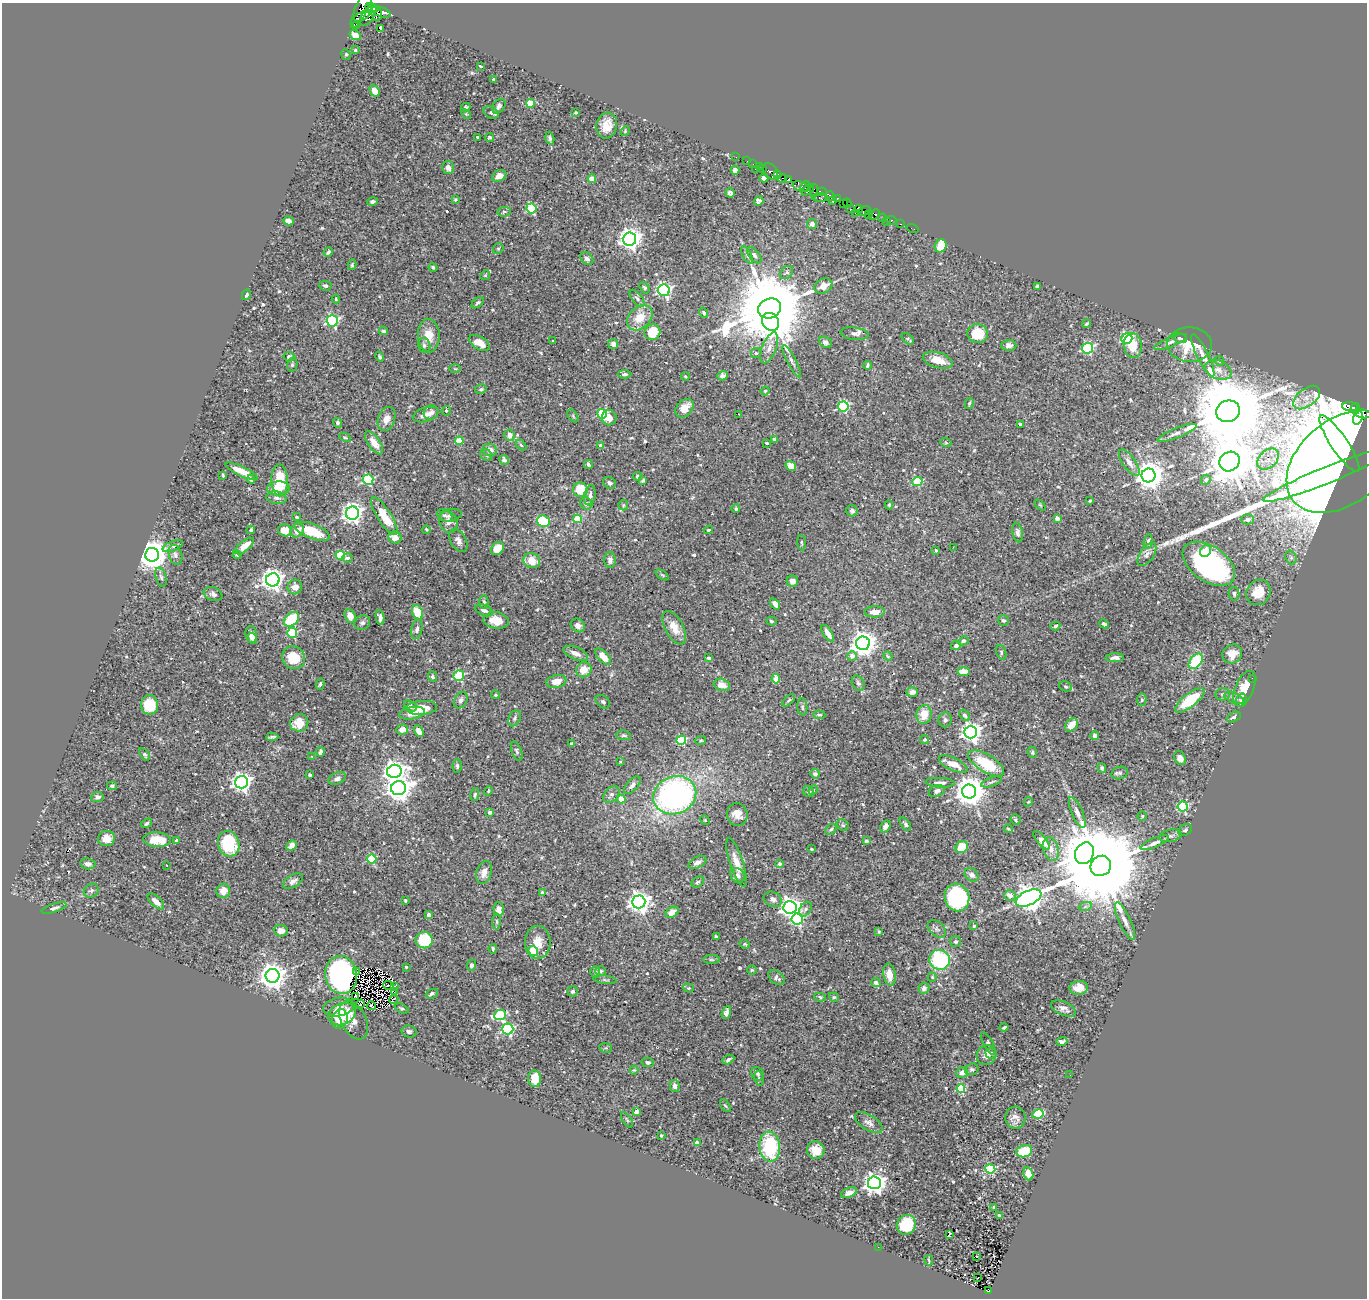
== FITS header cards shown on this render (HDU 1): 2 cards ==
NAXIS1  =                 1365
NAXIS2  =                 1296

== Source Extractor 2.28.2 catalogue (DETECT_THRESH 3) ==
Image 1365 x 1296 px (HDU 1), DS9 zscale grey, 1 PNG px = 1 image px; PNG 1369 x 1300 px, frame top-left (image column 1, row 1296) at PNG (2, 3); each listed source drawn as its Kron ellipse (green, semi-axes under 4 px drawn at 4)
Background 0.299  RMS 0.01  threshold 0.0302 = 3 sigma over >= 5 px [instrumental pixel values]
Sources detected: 609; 6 with non-positive FLUX_AUTO (blend fragments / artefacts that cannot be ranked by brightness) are neither listed nor drawn; of the other 603, the 500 brightest by FLUX_AUTO listed and drawn (103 fainter detections omitted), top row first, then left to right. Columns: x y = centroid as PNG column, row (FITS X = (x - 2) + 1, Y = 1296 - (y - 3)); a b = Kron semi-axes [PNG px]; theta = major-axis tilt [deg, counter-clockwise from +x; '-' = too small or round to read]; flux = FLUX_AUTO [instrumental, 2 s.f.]
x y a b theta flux
362 7 23 6 64 1600
372 8 7 3 -10 430
381 12 10 5 -19 920
376 13 7 5 -76 970
368 15 12 6 56 950
362 16 8 4 26 730
356 25 2 2 - 3700
380 29 4 3 - 2.4
355 35 6 4 -32 5.8
355 50 4 3 - 0.92
346 54 5 4 - 0.91
480 66 3 3 - 1.3
493 79 3 2 - 0.78
375 91 6 4 -64 4.9
530 103 4 4 - 25
499 106 8 5 52 2.3
466 107 4 4 - 0.83
576 112 3 3 - 0.93
491 113 8 5 -31 1.8
466 114 6 4 -45 0.8
607 125 13 10 79 9.9
625 131 5 4 - 0.74
477 137 3 3 - 0.82
489 138 4 4 - 0.94
550 138 6 4 -73 1.6
736 157 2 2 - 2.1
747 161 2 2 - 2.4
753 164 2 2 - 4.1
759 166 3 2 - 1.9
448 168 6 5 - 3.4
763 168 3 2 - 11
755 169 2 2 - 22
735 170 4 4 - 1.5
771 171 9 6 -51 30
777 174 3 3 - 200
499 176 7 5 27 4.4
764 178 4 4 - 1.4
782 178 4 3 - 180
592 179 4 4 - 13
788 179 4 3 - 89
801 186 8 5 -19 100
805 186 6 3 71 85
808 190 7 4 37 280
814 191 6 2 -89 100
822 192 5 3 - 78
730 193 5 4 - 1.3
830 196 5 3 - 35
820 197 8 4 1 130
837 198 3 3 - 10
455 199 4 3 - 0.81
372 201 5 4 - 1.9
759 201 5 4 - 1.5
832 201 3 3 - 140
843 203 3 3 - 74
847 203 4 3 - 330
531 208 5 5 - 58
850 209 4 3 - 30
859 209 4 3 - 34
864 211 7 3 29 20
504 212 7 4 8 1.2
855 213 2 2 - 1.2
868 214 4 3 - 3.9
874 215 6 4 41 210
882 218 4 3 - 17
288 221 5 4 - 4
886 221 2 2 - 3.5
892 221 5 3 - 14
812 224 5 5 - 3.1
901 224 3 2 - 9.6
912 228 6 2 -19 4.8
630 239 6 6 - 540
941 246 7 5 62 13
498 249 6 4 51 0.94
328 252 5 3 - 1.2
747 255 10 4 -65 1.2
754 255 10 5 -51 1.7
587 259 7 5 -42 2.7
352 265 5 4 - 1
433 267 4 4 - 1.4
787 272 7 5 46 1.7
485 275 5 4 - 0.87
325 286 6 4 -6 1.2
823 286 9 7 24 5.9
1037 286 3 3 - 1.3
645 288 6 4 -57 1.2
664 290 6 5 - 160
246 295 5 3 - 1.4
637 298 10 5 -52 2.1
336 299 4 4 - 1.1
478 303 7 4 39 1.3
769 308 12 9 21 12000
704 313 5 4 - 1.3
640 318 14 10 43 14
332 321 5 5 - 110
771 322 9 8 - 490
1087 324 4 3 - 1
383 331 4 3 - 1.3
652 332 8 7 - 22
855 334 14 6 -6 3.1
978 334 10 9 - 21
429 335 17 11 -87 10
1127 338 5 5 - 75
1180 338 7 4 -14 1.3
908 339 7 4 -39 1.3
553 341 3 3 - 1.6
825 342 7 5 -24 2.1
1171 342 17 4 22 3.1
479 343 11 6 -30 7.9
613 344 5 5 - 2.5
424 345 7 6 - 1.9
1009 345 7 5 1 2.8
1133 345 12 9 -82 14
1190 345 22 17 -2 19
769 348 16 7 69 5.4
1088 348 5 5 - 82
756 353 5 5 - 1.1
1203 355 23 5 -64 5.6
289 357 5 5 - 2.1
380 357 5 4 - 1.1
938 360 15 7 -16 11
792 361 18 4 -63 2.9
1219 361 5 4 - 0.89
292 365 7 5 77 1.3
867 365 4 3 - 1.2
455 369 6 4 -1 0.75
1218 370 14 9 -21 5.6
625 374 7 4 -3 1.4
723 376 5 4 - 3.2
685 377 4 3 - 0.84
481 389 6 4 12 1.2
765 391 4 4 - 0.89
1307 397 15 9 38 6.7
969 403 5 3 - 0.89
843 406 5 5 - 75
1350 406 8 4 -4 76
684 408 10 7 47 9
1355 409 6 3 81 130
446 411 5 4 - 1.3
1228 411 12 10 14 12000
431 413 7 7 - 2.3
602 414 5 4 - 52
738 414 3 2 - 1.2
1363 414 7 3 -9 190
426 415 13 7 18 4.9
573 416 7 4 -54 0.93
609 418 7 7 - 5
1358 418 7 4 69 310
386 419 12 8 70 5.1
337 423 5 4 - 1.5
1021 424 4 3 - 0.89
1177 433 21 5 22 3.9
509 435 6 5 - 5
345 437 6 4 -29 0.92
775 439 4 3 - 1.6
459 441 4 4 - 18
374 443 13 6 -55 6.6
767 443 3 3 - 1.3
946 443 5 3 - 0.77
1339 444 33 8 -56 200
521 445 6 4 -45 0.89
601 445 4 4 - 1.9
490 450 7 6 - 4.7
486 455 6 5 - 1.5
1268 459 12 8 44 7.2
504 460 5 4 - 1.9
1230 461 10 9 - 3300
1342 462 62 42 39 4500
1129 463 15 6 -56 5.2
589 465 4 3 - 1.4
791 466 5 4 - 8.8
241 471 17 5 -26 11
1149 475 7 7 - 1000
1327 475 69 8 22 560
223 476 4 3 - 0.77
637 476 4 4 - 1.4
251 479 4 3 - 1.2
279 480 16 8 -88 26
368 480 5 5 - 71
643 480 4 3 - 1.1
1206 480 5 5 - 1.9
917 481 5 4 - 32
609 483 6 5 - 2
278 488 11 7 3 11
580 490 7 7 - 18
590 495 10 5 80 2.9
277 498 10 6 -8 2.9
1090 501 4 3 - 0.88
586 503 6 5 - 2.5
623 505 5 5 - 0.81
889 505 4 4 - 0.99
1040 505 6 4 -44 0.8
736 509 4 4 - 1.1
852 511 6 5 - 2
352 513 6 6 - 420
445 515 8 5 -29 1.7
450 515 11 6 10 2.5
384 516 22 7 -58 18
297 517 3 3 - 1.9
1057 518 4 4 - 5.1
578 519 4 4 - 25
1247 519 6 5 - 2
544 521 6 5 - 41
448 522 11 9 -68 5.5
251 530 4 3 - 1.7
285 530 7 6 - 8.9
297 530 7 6 - 6.4
426 530 4 3 - 0.85
708 530 5 3 - 0.8
312 531 19 7 -21 21
1018 532 10 5 -81 2.3
395 537 7 6 - 5.2
458 541 12 7 -60 3.9
1148 541 7 4 84 1.6
802 543 8 3 -85 0.86
173 546 11 5 21 2.3
244 546 11 5 39 9.6
953 547 3 2 - 0.86
497 549 7 5 42 13
936 550 3 3 - 1.3
1206 551 6 5 - 8.7
1147 554 13 7 56 3.1
152 555 7 7 - 1400
175 555 10 6 -70 2.8
237 555 4 4 - 0.77
340 555 5 4 - 46
1291 557 7 5 -69 1.6
347 558 5 4 - 2.1
610 560 8 6 90 2.4
532 561 8 7 - 12
1209 564 29 17 -35 140
662 575 7 3 -37 0.94
161 577 9 5 -74 1.9
273 580 7 6 - 520
792 581 6 5 - 3.4
295 587 7 7 - 5.4
1258 592 13 11 55 15
213 594 9 6 -22 2.9
1234 594 7 5 -79 1.7
484 602 7 4 90 1.4
775 604 6 4 -54 3.2
484 610 9 5 -22 3.2
417 612 7 5 -67 16
875 612 10 5 1 6
350 616 7 5 -68 5.8
380 618 7 4 -81 2.9
291 619 8 6 45 36
496 620 13 8 -8 10
1003 620 6 5 - 1.2
771 621 5 4 - 1.1
362 622 8 7 - 2.2
1104 624 5 4 - 1.2
578 625 7 6 - 2.9
1055 626 5 4 - 1
674 628 18 9 -62 10
417 629 10 5 78 2.3
292 633 5 5 - 49
828 633 9 4 -58 5.7
251 634 8 5 -81 4
253 638 6 3 -71 1.7
963 641 5 4 - 2.1
863 643 7 7 - 680
956 645 5 4 - 2.7
1001 652 7 4 -72 1.1
576 653 13 6 -24 4.9
1232 654 10 9 - 7.8
852 656 5 4 - 5.6
888 656 5 4 - 0.76
603 657 10 5 -47 7.8
294 658 12 11 - 17
708 658 4 3 - 1.3
1115 658 9 4 2 2.6
1196 661 9 5 50 38
584 670 8 7 - 8.8
964 671 6 4 -2 11
459 676 5 5 - 58
432 677 5 4 - 1.6
1252 678 2 2 - 36
776 679 4 4 - 13
556 681 10 6 13 6.9
858 683 8 6 -61 1.9
320 684 6 3 75 1.1
722 685 8 6 -19 6.4
1066 687 6 5 - 1.2
1244 689 19 9 67 13
912 692 6 5 - 4.2
1223 694 7 6 - 2
496 695 4 4 - 1.1
1234 698 10 5 -19 2.5
461 700 9 6 59 2.4
789 700 7 3 46 1.2
1142 700 6 4 87 1.2
1190 700 18 6 38 30
1241 700 7 5 71 1.6
603 702 8 5 -41 1.6
150 705 9 8 - 20
410 706 7 5 -31 2.1
802 707 8 5 -85 1.5
422 708 15 7 4 12
412 713 13 6 10 6.3
924 714 9 7 78 11
819 715 6 3 -4 0.97
965 715 6 4 -53 2.2
1234 717 7 4 27 1.5
515 718 8 5 66 1.6
945 720 7 6 - 2
299 723 9 8 - 12
1071 725 7 5 50 8
402 730 6 5 - 4.7
419 731 6 4 -60 5.9
970 732 6 6 - 420
624 735 7 4 -8 1.3
1095 735 4 4 - 3.1
272 737 6 3 4 1.3
681 740 5 4 - 60
925 740 4 4 - 1.1
701 741 5 4 - 0.92
572 744 4 3 - 1.8
517 751 10 5 -69 1.6
320 752 5 3 - 3.6
1032 752 6 4 -69 1.3
145 755 7 4 -57 1.5
312 756 4 3 - 0.78
1180 758 7 5 -59 3.8
620 762 3 3 - 0.76
986 763 20 8 -31 30
953 764 15 6 -24 8.6
457 766 7 4 -88 1.6
1102 768 5 3 - 1
394 771 7 6 - 460
1120 773 8 6 15 1.6
815 774 5 4 - 1.8
310 775 3 3 - 1.9
337 778 9 6 26 2.7
241 782 6 6 - 390
991 782 10 4 20 1.7
940 783 14 5 -3 2.9
632 785 11 5 48 3
112 786 5 4 - 1.1
398 788 7 7 - 780
813 790 5 4 - 0.83
488 791 5 4 - 0.89
937 791 8 5 19 2
809 792 6 5 - 1.3
969 792 7 7 - 1200
611 794 9 6 50 3
475 795 7 4 78 1.2
675 795 22 18 22 220
97 797 6 5 - 2
621 799 4 4 - 15
1028 802 5 3 - 0.74
1183 807 5 5 - 62
490 812 4 3 - 2
1077 813 16 5 -67 3.7
737 815 11 10 - 5.7
1142 816 4 4 - 0.79
705 820 5 4 - 0.77
1016 820 5 5 - 1.1
147 823 6 3 35 1.4
905 824 8 4 -54 1.9
843 825 6 5 - 1.1
885 826 6 4 57 3.3
831 829 6 4 42 1.4
1008 829 4 3 - 0.77
1185 830 7 5 29 1.5
1170 836 11 6 12 2.4
107 839 8 7 - 5.9
157 840 13 7 -3 11
1042 840 11 4 -49 6.2
176 841 4 3 - 1.3
866 841 4 4 - 1.4
1155 843 15 4 23 3.8
229 844 13 10 -71 39
292 846 6 4 42 4.3
962 847 6 5 - 18
811 849 3 3 - 0.84
1051 849 12 7 -72 5.3
1084 853 11 9 62 2300
372 859 4 4 - 45
697 862 9 5 29 3.2
736 863 25 6 -72 7.6
88 864 8 5 -8 2.7
780 864 3 3 - 1.7
167 865 3 2 - 1.1
1101 866 11 10 - 20000
484 873 12 7 74 5.1
737 875 8 6 -53 3.4
972 875 8 6 -41 2.7
293 881 11 6 33 3.3
698 882 7 4 35 1.6
91 891 8 6 30 1.8
223 891 7 6 - 7.5
542 893 4 3 - 3.8
1010 895 6 5 - 4.3
957 897 14 12 -72 96
1029 898 14 7 25 990
773 899 9 7 -29 2.8
156 901 10 5 -43 4
405 901 3 3 - 1
639 902 6 6 - 500
790 907 7 6 - 490
1085 907 7 4 19 1.6
54 908 13 4 18 1.8
499 909 7 5 -89 4.8
805 909 8 5 54 1.7
672 912 7 5 33 7.4
429 915 3 3 - 3.6
797 919 6 5 - 87
497 921 8 4 -90 1.2
1125 921 20 6 -65 5.4
974 926 4 3 - 0.97
937 929 10 7 -40 2.3
281 931 7 5 -5 5.9
879 932 4 3 - 0.82
716 937 4 3 - 0.81
424 940 8 8 - 30
538 942 16 13 -89 11
956 942 5 5 - 1.3
745 944 5 4 - 0.84
493 949 5 3 - 1.1
533 951 5 4 - 29
711 960 8 4 0 1.1
940 960 10 10 - 62
471 965 6 4 87 1.6
406 967 3 3 - 0.9
752 970 5 4 - 0.83
601 971 5 4 - 0.91
357 972 2 2 - 1
595 972 6 4 -73 1.4
341 975 19 16 -80 170
890 975 11 6 -81 7
272 976 7 7 - 870
932 977 4 4 - 0.93
777 978 9 6 -39 2.4
605 980 11 3 -8 1.1
876 983 5 4 - 2.1
388 985 5 2 - 2
394 986 3 2 - 0.96
688 988 5 4 - 0.85
924 988 5 5 - 2.8
1079 988 9 7 6 7.2
572 991 5 5 - 2
394 992 2 2 - 1.3
432 994 6 4 24 1.8
356 996 4 2 - 0.88
820 997 6 4 -13 1.1
834 997 5 4 - 0.88
394 999 5 2 - 1.9
360 1004 5 2 - 0.98
372 1006 4 2 - 0.97
338 1007 15 9 8 4.7
402 1009 7 4 -25 1.1
1064 1009 13 7 -23 3.5
726 1012 6 4 69 2.4
342 1014 14 11 21 15
500 1015 6 5 - 67
340 1019 10 7 70 4.9
354 1020 20 12 -63 5.7
1004 1027 4 3 - 1.1
508 1029 6 5 - 93
409 1031 7 6 - 1.8
1062 1041 5 4 - 2.1
988 1043 12 4 -61 1.6
606 1048 6 4 -10 0.95
991 1053 6 5 - 1.7
987 1055 10 9 - 4.4
728 1059 6 3 29 1.6
648 1062 6 4 -12 1.6
972 1069 7 5 17 1.5
634 1070 4 4 - 0.76
962 1073 6 5 - 4.2
758 1074 7 6 - 1.6
1070 1075 3 2 - 0.74
759 1078 7 4 -79 1.2
535 1079 8 6 -85 12
675 1086 6 5 - 2.7
961 1088 4 4 - 41
725 1106 7 3 -54 0.95
636 1111 4 4 - 7.2
1038 1114 5 4 - 33
1015 1118 11 10 - 4.8
627 1120 9 3 -57 0.86
869 1123 15 7 -32 3.8
661 1135 3 3 - 1.1
697 1143 4 3 - 4.5
770 1147 15 10 -83 47
816 1150 9 8 - 10
1024 1151 8 6 16 21
990 1169 5 4 - 64
1028 1174 6 4 -74 7.5
874 1183 6 6 - 510
849 1193 8 4 20 4.6
994 1207 3 3 - 1.5
999 1215 4 3 - 2.2
906 1225 10 9 - 29
949 1234 3 3 - 5.7
878 1247 2 2 - 2.8
977 1256 3 2 - 0.79
929 1260 5 2 - 0.74
978 1278 3 2 - 1.1
988 1291 4 3 - 13
At the frame edge (FLAGS 8, measured only in part): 1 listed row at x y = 362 7
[103 fainter detections neither listed nor drawn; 6 non-positive-flux detections neither listed nor drawn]